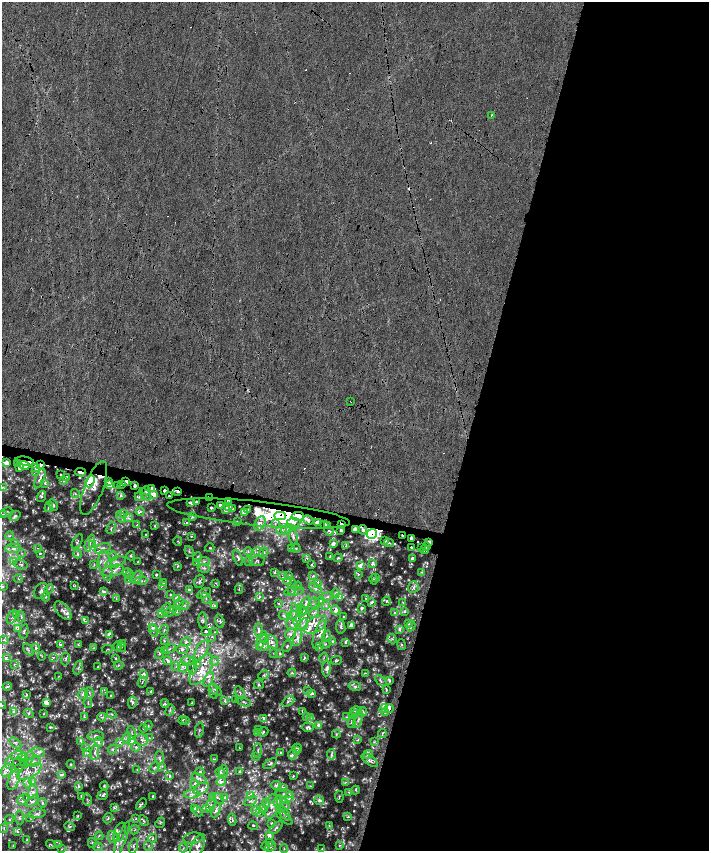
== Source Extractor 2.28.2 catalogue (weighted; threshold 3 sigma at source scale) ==
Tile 8 of 4 x 4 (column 4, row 2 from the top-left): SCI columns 4246-5659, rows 3620-5316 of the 5664 x 7297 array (HDU 1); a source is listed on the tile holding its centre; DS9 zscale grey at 2 x 2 block average (1 PNG px = mean of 2 x 2 image px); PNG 711 x 853 px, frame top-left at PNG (2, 2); each listed source drawn as its Kron ellipse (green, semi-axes under 4 px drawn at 4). Shown black and unused: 36% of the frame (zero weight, under 6 of 12 exposures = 2% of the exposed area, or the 3 px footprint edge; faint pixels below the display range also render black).
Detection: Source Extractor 2.28.2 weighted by HDU 2 'WHT'; one run over the whole footprint, this tile lists its part. Background -0.00347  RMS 0.0094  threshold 0.0386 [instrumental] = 3 sigma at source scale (4.09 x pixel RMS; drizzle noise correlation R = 1.36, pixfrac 0.8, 0.0396/0.0396 arcsec/px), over >= 5 px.
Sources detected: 912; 21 too faint to see at this stretch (2 x 2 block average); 14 cosmic-ray / hot-pixel residue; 2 long thin detections or spike segments (spike, bleed or trail) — neither listed nor drawn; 12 coinciding with a brighter row at this scale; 117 inside a brighter listed object's ellipse — not listed separately; of the other 746, all 500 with FLUX_AUTO >= 1.8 (the completeness limit of this list) listed and drawn (246 fainter detections not listed), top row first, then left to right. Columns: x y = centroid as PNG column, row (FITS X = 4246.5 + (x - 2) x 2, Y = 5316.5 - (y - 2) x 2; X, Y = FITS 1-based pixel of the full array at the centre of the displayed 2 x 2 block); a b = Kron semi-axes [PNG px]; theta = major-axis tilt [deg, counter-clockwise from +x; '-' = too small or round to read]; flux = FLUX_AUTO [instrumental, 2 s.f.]
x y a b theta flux
491 115 2 2 - 19
351 402 2 2 - 1.9
25 461 9 2 -11 27
7 463 3 3 - 40
17 463 2 2 - 17
41 465 3 2 - 8.1
24 466 5 4 - 67
36 467 3 3 - 36
19 468 3 3 - 9.3
36 471 4 3 - 3.8
80 472 6 2 -7 25
61 474 2 2 - 2.5
67 477 3 2 - 7
40 478 10 3 69 7.8
64 481 4 3 - 2
90 481 6 4 68 83
108 481 2 2 - 5.5
126 481 4 2 - 8
45 483 3 2 - 2.7
122 484 2 2 - 9.7
109 485 3 3 - 25
118 486 2 2 - 3
135 486 3 2 - 8.3
2 488 3 2 - 5.6
94 488 28 9 69 40
152 488 3 3 - 25
146 491 4 3 - 9.4
165 491 2 2 - 8.4
178 492 3 2 - 9.9
75 493 4 2 - 1.9
145 494 7 2 -48 3.2
120 495 3 2 - 3.9
153 495 4 2 - 34
41 496 6 3 72 2.8
169 496 2 2 - 2.3
139 497 4 3 - 3.1
209 498 3 2 - 7.3
196 501 2 2 - 3.3
229 502 3 2 - 18
191 503 3 2 - 9.8
53 505 6 2 -67 3.4
220 505 2 2 - 8.7
228 506 3 2 - 16
49 507 5 2 - 5.5
211 507 3 2 - 2.8
226 509 3 2 - 28
232 509 2 2 - 6.6
248 510 2 2 - 3.5
6 512 6 3 26 3
140 512 4 3 - 3.4
244 512 3 3 - 15
2 514 3 2 - 4
123 514 2 2 - 28
258 514 92 12 -6 520
15 516 6 3 40 6.3
280 516 5 3 - 3000
298 516 6 4 -1 26
121 517 6 3 -56 3.6
193 517 3 3 - 2.8
128 518 5 3 - 4
308 520 5 4 - 6.2
237 522 4 2 - 2.4
293 522 7 4 7 6.9
186 523 3 3 - 4.1
260 523 7 5 63 17
275 523 4 3 - 2.5
317 523 3 3 - 32
325 524 2 2 - 2.2
341 524 2 2 - 5.2
137 525 4 3 - 2.8
155 526 3 2 - 2.3
328 526 3 3 - 15
111 528 6 3 67 3
287 529 6 3 25 5.1
282 530 5 4 - 6.2
341 530 2 2 - 7
355 530 3 3 - 40
363 530 4 4 - 7.2
329 531 5 2 - 3.9
146 534 2 2 - 2.2
372 534 5 4 - 730
403 535 3 2 - 7.2
10 536 4 3 - 2.7
192 536 3 3 - 2.6
293 536 8 4 -80 5.4
412 538 3 2 - 12
385 540 2 2 - 4
178 541 4 3 - 2.3
77 542 8 3 59 2.9
429 542 3 2 - 5.2
90 543 9 3 69 8.5
389 543 5 2 - 3.7
15 544 4 4 - 3.6
93 544 2 2 - 14
333 544 3 3 - 11
346 545 4 2 - 3.7
421 547 2 2 - 4.1
426 547 2 2 - 2.3
102 548 8 5 20 8.9
210 548 4 2 - 1.8
296 548 4 3 - 2.1
412 548 3 2 - 6.1
13 549 8 4 3 8.2
38 549 4 3 - 3
291 549 4 2 - 7
425 550 4 2 - 6.4
189 551 6 2 -55 2.8
248 551 4 2 - 2.4
258 552 5 3 - 3.2
22 553 3 3 - 2.3
40 553 3 2 - 2.8
264 553 5 2 - 2.8
77 554 4 3 - 3.3
113 556 4 2 - 2.1
131 556 5 2 - 2.1
330 556 4 2 - 2.7
197 557 5 3 - 3.6
238 558 8 4 -71 7
306 558 3 3 - 2.9
338 558 4 2 - 2.4
412 559 2 2 - 10
204 561 6 3 6 4.9
257 561 7 5 5 4.5
14 562 4 2 - 150
116 562 10 5 19 8.6
138 562 3 2 - 3.4
249 562 4 2 - 2.7
197 563 4 3 - 2.9
373 563 3 2 - 11
21 564 7 4 -15 6
94 565 4 2 - 1.8
311 565 3 2 - 2.2
361 565 3 2 - 17
105 566 16 6 -79 22
178 566 4 2 - 2.1
204 568 6 3 -6 4.8
113 571 11 5 14 12
127 572 4 3 - 2.3
275 572 2 2 - 5
422 572 3 3 - 2.5
156 574 3 2 - 3.7
358 574 3 2 - 2.3
130 575 4 3 - 2.4
282 575 3 3 - 2.7
289 575 3 3 - 2.1
313 576 3 2 - 4.8
137 577 7 4 60 6.6
376 577 4 3 - 2.9
19 579 4 2 - 1.9
374 579 5 2 - 1.8
128 580 4 3 - 3.8
141 581 6 2 2 3.5
199 581 7 5 72 4.7
288 581 4 3 - 3.5
163 583 3 2 - 2.4
216 583 3 3 - 2.5
318 583 3 2 - 51
75 586 4 2 - 2.3
162 586 3 2 - 2
297 586 5 3 - 2.7
3 587 3 3 - 2.4
292 587 8 3 82 5.1
413 587 6 5 - 7.1
315 588 6 4 -31 5.8
49 589 5 2 - 2
239 589 5 2 - 2.3
189 590 3 2 - 4.9
41 591 9 6 58 7.5
294 591 10 3 11 5.4
103 592 2 2 - 9.9
204 593 8 3 30 4.2
335 593 5 2 - 2.1
170 595 2 2 - 3.5
327 596 7 3 10 4.1
46 597 4 3 - 2.4
259 597 4 2 - 2.1
177 598 3 2 - 21
206 598 6 2 -58 2.2
339 598 4 3 - 2.6
366 598 3 3 - 2.6
116 599 4 3 - 1.9
320 601 5 3 - 3.3
386 601 4 2 - 2
372 602 2 2 - 9.5
403 602 4 2 - 2.1
278 603 4 2 - 1.9
315 603 6 5 - 6
179 604 6 4 62 7.4
184 605 5 3 - 3
326 605 4 2 - 1.9
214 606 4 3 - 3.1
301 607 2 2 - 2.8
304 607 11 2 66 12
362 608 3 3 - 5.6
166 609 6 3 58 4.6
304 610 3 2 - 1100
335 610 5 3 - 13
63 611 11 6 -49 9.5
170 611 7 2 33 2.9
177 611 5 3 - 4.7
405 611 4 3 - 3.6
314 613 6 3 44 4.5
395 613 4 3 - 4.9
162 614 4 3 - 2.9
16 615 4 3 - 3.3
283 615 4 3 - 3.2
293 615 4 3 - 2.8
296 616 13 3 -78 8.9
12 617 7 2 63 4.2
21 617 5 3 - 4
344 617 2 2 - 2.5
86 621 3 3 - 3
203 621 8 4 -87 4
220 621 7 3 -73 5
292 624 6 6 - 8.4
304 624 6 3 76 4.2
408 624 4 3 - 2.9
315 625 12 7 31 21
351 625 4 3 - 12
411 626 5 2 - 3.1
153 627 4 3 - 3.7
341 627 7 4 -82 4.8
18 628 3 2 - 4.9
400 629 3 2 - 9
164 630 5 2 - 2.2
259 630 7 4 -83 6.8
24 631 7 3 79 4.6
153 631 6 3 -73 3.2
206 631 2 2 - 5
215 632 4 3 - 1.9
109 634 3 3 - 8.9
291 634 5 5 - 6.3
319 634 15 5 73 19
326 636 6 3 69 2.6
212 637 3 2 - 3
298 637 9 4 76 7.7
265 639 4 3 - 21
392 639 5 2 - 2.1
4 640 4 3 - 2.6
261 640 10 4 67 12
164 641 3 2 - 1.8
186 642 5 4 - 4.5
272 642 7 5 -50 9.5
333 642 3 2 - 7.3
345 642 3 3 - 2.8
123 643 4 3 - 3.4
325 644 5 3 - 2.4
61 645 3 3 - 5.5
78 645 4 3 - 2.5
402 645 5 3 - 2.8
118 646 4 2 - 3.1
263 646 6 5 - 6.3
287 646 6 3 62 2.4
121 647 5 2 - 2.2
319 647 4 3 - 4.3
36 648 3 2 - 5.5
94 648 3 2 - 2.3
107 649 5 2 - 1.9
169 649 6 2 32 3.3
182 649 6 4 5 5.4
28 650 7 3 -53 4
202 650 11 5 62 11
165 651 3 2 - 5.2
159 653 6 3 88 2.6
274 653 3 3 - 1.9
280 653 3 3 - 2.9
42 656 4 3 - 1.9
53 657 2 2 - 6
6 658 3 2 - 22
116 658 3 2 - 2.2
304 658 3 2 - 2.5
324 658 5 2 - 2.1
65 659 6 2 80 3.1
167 661 4 3 - 8.9
187 661 6 5 - 6.2
215 661 4 3 - 3
336 661 5 4 - 3.1
14 664 2 2 - 2.3
198 664 2 2 - 240
119 665 5 2 - 2.5
176 666 5 3 - 3
192 666 9 3 86 7.2
98 667 2 2 - 3.6
183 667 6 4 -63 6.2
78 668 7 2 70 3.4
201 669 18 8 58 33
326 669 8 4 85 9.4
292 673 4 3 - 3.6
365 673 3 2 - 2.5
143 675 4 3 - 9
264 675 5 3 - 3.4
59 676 3 2 - 1.8
209 679 8 3 65 6.3
381 681 7 3 -46 4.7
389 681 4 2 - 3.2
142 682 5 2 - 2.2
259 684 5 3 - 2.6
355 686 6 3 -11 4.5
7 687 5 3 - 4
215 690 7 3 -45 5
386 690 3 2 - 3.2
151 691 3 3 - 3.9
307 691 3 3 - 3.7
105 692 3 3 - 2
213 692 7 2 -77 3.4
89 693 5 3 - 3
240 693 7 3 -63 3.9
311 693 3 2 - 10
83 694 5 4 - 5.3
27 695 4 2 - 2.1
111 696 3 2 - 3.8
236 700 2 2 - 5
225 701 4 3 - 3.1
288 701 7 4 30 5.5
46 702 2 2 - 54
132 702 6 3 78 4.1
192 702 2 2 - 2.1
244 702 8 2 -23 3.2
88 703 5 2 - 2.8
165 704 4 3 - 3
2 706 2 2 - 1.8
389 708 4 2 - 23
384 709 4 4 - 4
170 710 5 2 - 3
14 711 4 3 - 3
302 711 4 2 - 2.3
356 711 5 3 - 4.3
362 712 5 3 - 4.8
385 712 3 3 - 4.1
44 713 3 2 - 2
29 714 5 3 - 2.8
112 714 5 2 - 2
354 714 5 3 - 3.5
84 716 4 3 - 2.4
306 716 3 2 - 4
102 717 4 3 - 2.9
346 717 4 3 - 2.2
263 718 3 2 - 9.5
310 718 4 3 - 2.7
358 719 8 4 70 7.1
183 720 4 2 - 2.1
186 721 3 2 - 2.5
352 722 6 3 79 3.8
318 725 2 2 - 11
148 726 4 3 - 2.3
50 727 4 2 - 1.8
308 727 5 4 - 8.1
143 728 4 3 - 2.7
258 729 3 3 - 3
199 730 7 2 79 2.9
257 732 3 3 - 2.3
263 732 5 4 - 4
132 733 7 2 -76 3
336 734 4 3 - 2.3
382 734 4 2 - 3.1
96 736 8 4 3 8.1
127 738 6 3 75 3.4
149 738 3 2 - 1.9
142 740 6 5 - 7.8
358 740 3 2 - 2.8
81 741 4 3 - 7.5
131 741 4 3 - 5.2
99 742 5 4 - 5.1
374 742 4 3 - 2.2
15 743 7 4 -39 5
119 743 4 3 - 3
136 747 4 4 - 5.1
86 748 4 3 - 3.1
240 748 3 2 - 2
297 748 5 2 - 2.4
113 749 5 3 - 3
258 750 7 3 89 4
297 750 4 2 - 4.2
38 752 7 4 -13 5.8
95 752 8 3 82 7.4
280 752 3 2 - 3
87 753 4 3 - 3.6
293 754 5 2 - 4.8
331 754 5 3 - 5
368 754 5 4 - 5.5
17 755 6 3 21 4.3
23 757 5 3 - 3.6
256 757 3 2 - 3.2
29 758 8 3 74 4.8
159 758 7 2 -85 3.6
214 759 3 2 - 3.4
370 760 9 4 -36 7.1
24 762 3 2 - 3.1
34 762 7 4 7 6.3
9 763 6 3 70 4.3
71 764 4 4 - 1.8
270 764 8 3 32 3.7
162 766 3 3 - 2.4
154 767 6 3 46 3.3
19 769 2 2 - 5.3
7 770 7 5 61 8.5
137 770 3 2 - 1.8
240 771 2 2 - 4.1
29 772 13 6 28 18
200 772 4 4 - 3.6
220 772 5 4 - 3.7
223 772 7 3 85 4.1
61 774 2 2 - 9
169 776 2 2 - 5.8
293 776 3 2 - 1.9
199 779 8 4 -28 6.5
14 780 11 5 68 11
221 781 5 3 - 5.3
33 782 4 3 - 2.3
345 782 3 2 - 1.9
28 783 4 3 - 3.2
195 783 3 2 - 4.4
276 785 5 3 - 3.5
78 786 3 2 - 6.8
104 786 4 4 - 2.3
311 786 2 2 - 5
283 787 4 3 - 4.2
201 789 8 5 31 8.6
356 790 4 2 - 1.8
33 792 6 5 - 7.4
349 792 2 2 - 8.1
192 794 8 3 2 6.2
285 794 9 4 -6 4.8
103 795 5 3 - 5.8
251 795 4 2 - 35
81 796 2 2 - 2
153 796 3 2 - 1.8
26 797 3 2 - 240
212 797 4 3 - 3
224 797 3 3 - 3.4
289 797 4 2 - 13
339 797 6 2 -85 1.8
218 798 7 3 -41 4.9
87 799 6 2 -78 3
23 800 6 4 45 7.7
283 800 3 3 - 2.2
319 800 5 4 - 6.3
33 801 7 3 40 5.2
250 801 7 3 30 4.1
278 801 6 4 64 4.8
42 803 5 3 - 2.8
266 803 5 2 - 2.4
141 804 6 3 46 2.9
211 805 7 3 69 4.1
271 807 12 6 79 15
285 807 5 3 - 3
114 808 3 2 - 4.5
195 808 3 2 - 6.6
263 808 4 2 - 1.9
207 809 4 3 - 3.2
216 810 7 3 68 7.9
256 810 4 3 - 5.5
198 811 5 2 - 2.5
260 813 3 3 - 1.9
284 813 8 3 -49 6.3
37 814 9 3 8 5.8
78 816 4 3 - 2
20 817 7 3 -86 3.6
30 817 4 3 - 2.3
348 817 3 2 - 2.8
108 818 5 3 - 3
284 818 10 3 -38 5.6
9 819 4 2 - 1.9
135 819 3 2 - 3.1
232 820 6 3 -84 3.5
144 821 6 2 -58 2.6
160 823 5 3 - 2.3
271 823 3 3 - 2.7
70 826 5 3 - 3.4
253 826 5 3 - 2.1
329 826 3 3 - 2.3
4 828 4 2 - 2.3
276 828 8 3 41 5.5
135 830 5 2 - 2.4
17 831 4 2 - 2.2
120 832 10 5 68 10
99 836 4 3 - 4.1
269 836 3 3 - 27
113 837 6 5 - 6.8
116 838 2 2 - 46
153 838 4 3 - 2.7
193 838 9 5 9 7.2
27 840 3 2 - 2.4
122 840 19 4 69 15
92 843 5 3 - 3
269 843 3 3 - 3.5
51 844 5 2 - 2
59 844 3 3 - 2.3
13 845 2 2 - 2.2
133 846 8 4 76 5.2
148 846 5 3 - 2.8
198 846 12 6 67 14
266 846 4 3 - 3.3
339 846 3 2 - 1.9
98 847 5 3 - 2.7
270 847 6 4 45 5
183 848 4 2 - 2.5
61 849 4 2 - 2.2
284 849 4 2 - 2
322 849 3 2 - 1.8
Overlapping masked pixels (flux is a lower limit): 18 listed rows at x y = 25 461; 41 465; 80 472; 126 481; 178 492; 209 498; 229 502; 228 506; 258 514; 280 516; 298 516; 341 524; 355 530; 372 534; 403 535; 412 538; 429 542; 389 708
Isophote crosses this tile's border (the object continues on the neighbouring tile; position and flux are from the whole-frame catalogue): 5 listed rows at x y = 2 488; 2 514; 2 706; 270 847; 183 848
Diffuse or blended objects may show on this block-average render without a row.